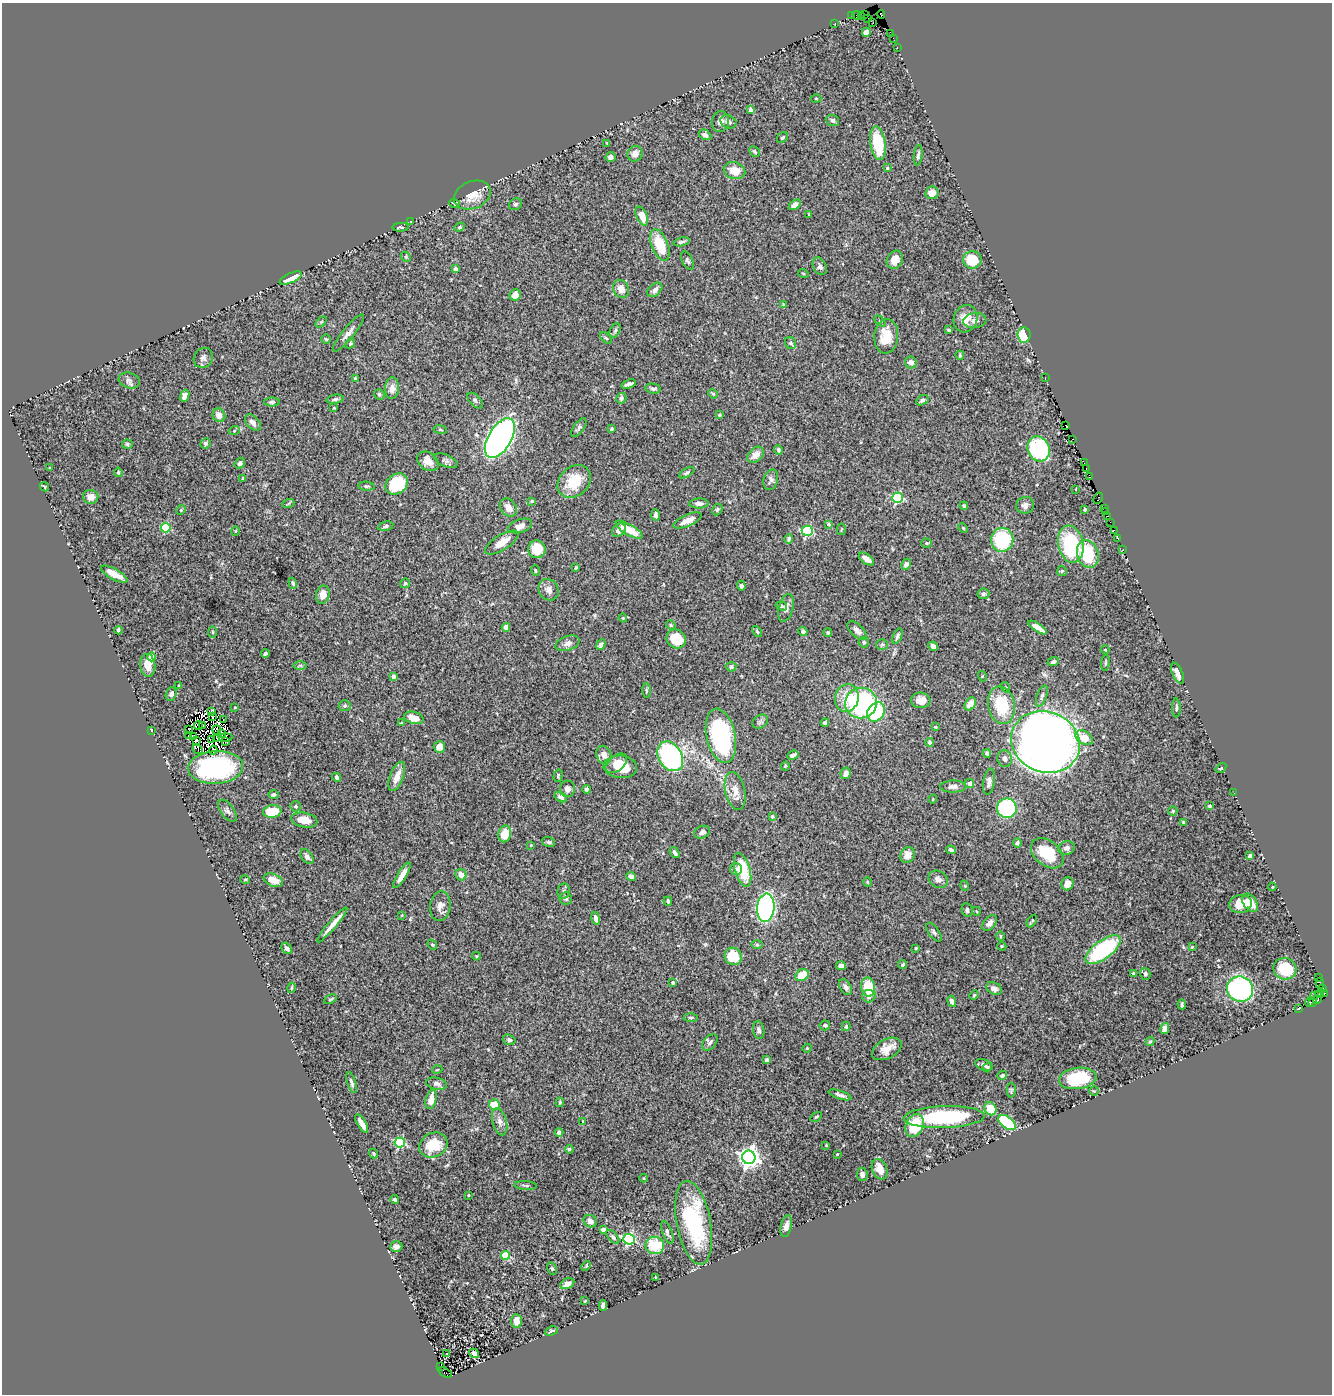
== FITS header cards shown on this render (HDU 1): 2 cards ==
NAXIS1  =                 1330
NAXIS2  =                 1392

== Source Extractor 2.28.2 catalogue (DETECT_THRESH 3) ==
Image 1330 x 1392 px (HDU 1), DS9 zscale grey, 1 PNG px = 1 image px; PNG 1334 x 1396 px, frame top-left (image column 1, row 1392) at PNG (2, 3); each listed source drawn as its Kron ellipse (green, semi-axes under 4 px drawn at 4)
Background 1.03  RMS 0.026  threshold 0.0787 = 3 sigma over >= 5 px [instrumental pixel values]
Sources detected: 419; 7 with non-positive FLUX_AUTO (blend fragments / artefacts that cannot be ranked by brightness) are neither listed nor drawn; the other 412 listed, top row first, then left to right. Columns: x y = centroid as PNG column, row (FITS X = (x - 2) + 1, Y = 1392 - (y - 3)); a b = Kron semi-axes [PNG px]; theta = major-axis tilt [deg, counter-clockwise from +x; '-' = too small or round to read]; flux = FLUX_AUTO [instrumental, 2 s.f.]
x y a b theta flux
881 14 4 3 - 16
852 15 2 2 - 2.6
857 15 4 2 - 0.19
865 15 2 2 - 6.6
862 17 3 2 - 15
868 18 2 2 - 2.3
873 22 3 3 - 300
835 24 3 2 - 8.2
866 32 4 4 - 7.4
891 34 3 2 - 6.3
893 38 3 2 - 4.1
897 47 2 2 - 18
816 98 5 3 - 1.5
751 110 4 3 - 11
832 120 7 5 -21 5.5
720 122 10 8 79 8.9
728 122 8 6 -23 8.3
705 135 6 5 - 5.3
782 138 6 4 43 2.8
607 143 3 3 - 1.3
878 143 17 7 -81 81
754 151 6 4 -48 3.6
635 154 8 7 - 12
918 155 10 4 84 4.4
610 157 5 5 - 7.1
887 168 3 3 - 1.8
734 171 11 8 -16 25
932 193 6 6 - 15
472 195 19 13 22 29
454 203 5 3 - 2.1
515 204 7 5 35 3.3
795 205 6 4 36 12
809 214 4 3 - 1.6
642 216 10 5 -68 25
411 221 4 3 - 1.7
401 227 8 4 2 3.5
459 227 5 4 - 2.3
682 242 8 3 13 3.7
660 245 16 8 -68 61
406 257 6 4 -47 2.2
895 260 9 7 60 20
972 260 9 9 - 49
687 261 10 5 -63 3.9
820 266 9 6 -64 5.8
455 269 4 3 - 7.2
803 273 5 3 - 1.7
291 278 12 4 23 29
621 289 9 7 -69 14
655 290 8 6 42 8.3
515 295 6 5 - 14
784 305 4 4 - 3.1
966 319 14 11 70 22
880 321 6 4 -44 2.5
975 321 11 7 7 7
321 322 6 4 44 2.2
615 330 7 5 63 3.3
949 330 3 3 - 4.3
348 333 23 5 51 11
1024 335 7 6 - 57
886 336 17 12 86 39
606 338 7 4 -44 2.5
326 339 5 4 - 2.5
350 343 5 4 - 2.6
790 343 6 5 - 4.7
960 355 4 3 - 1.9
203 358 10 9 - 7.7
911 362 6 6 - 9.7
1045 377 2 2 - 10
355 378 3 3 - 1.8
129 380 11 7 -18 7.1
629 384 7 4 18 6.7
392 388 11 7 86 11
653 389 8 5 -11 4.3
379 394 5 5 - 3.4
713 394 5 4 - 2
185 396 6 4 69 7.7
621 398 5 5 - 5.2
335 399 9 4 9 4.3
475 400 10 5 -47 3.9
922 400 7 4 31 4.4
272 402 8 4 0 3.5
334 408 3 3 - 1.5
219 415 7 6 - 15
719 415 4 3 - 2.5
253 422 10 6 -46 10
1066 425 3 2 - 8.9
579 428 11 5 54 5
611 429 3 3 - 2.5
440 430 7 3 -9 2
234 431 5 3 - 1.7
500 438 22 11 59 1100
1073 439 3 2 - 16
205 443 5 5 - 4.1
127 444 5 4 - 2.7
1038 449 13 11 -63 190
778 450 5 3 - 4.1
756 455 9 6 43 15
428 461 11 8 -37 14
446 461 12 6 -24 5
240 463 6 4 53 4.5
1084 463 3 2 - 4.2
50 468 3 2 - 1.2
1086 469 3 2 - 7.5
118 472 5 4 - 2.6
687 473 8 4 30 3.3
1089 477 3 3 - 26
243 478 4 2 - 1.4
771 480 10 7 74 7
574 481 18 14 43 56
397 484 12 9 41 88
366 486 8 4 -5 3
44 487 5 3 - 1.6
1076 489 3 2 - 1
91 497 7 7 - 14
897 498 5 5 - 170
1098 498 6 2 62 8.8
532 501 4 4 - 1.9
699 503 9 5 1 7
288 504 6 3 20 2.4
1025 505 9 8 - 8.6
964 506 4 3 - 2.7
508 507 10 7 -52 14
1104 508 3 2 - 2.5
181 510 5 4 - 2.1
717 510 6 4 60 3
1085 510 3 3 - 3
1106 512 2 2 - 8
655 515 6 4 -86 6.7
1108 516 3 3 - 1.5
688 520 15 5 24 17
1110 522 2 2 - 1.6
828 524 4 3 - 3.9
386 526 8 4 14 3.6
520 526 12 6 18 14
166 528 5 5 - 120
963 528 5 3 - 1.6
841 529 6 3 80 1.7
619 530 8 5 40 11
629 530 15 5 -30 33
1114 530 3 2 - 1.4
235 531 4 3 - 1.5
807 531 5 5 - 140
789 539 5 4 - 3.8
1118 539 3 2 - 11
1002 540 12 11 - 120
502 542 19 7 32 22
926 543 5 4 - 2.3
1071 544 19 12 -79 130
537 549 9 8 - 35
1123 549 3 2 - 2.6
1088 554 14 10 -73 93
866 559 9 5 -36 12
906 564 6 4 58 6.6
576 568 4 3 - 2.1
535 571 5 3 - 1.9
1062 571 5 5 - 2.2
114 574 15 5 -29 24
293 583 5 4 - 3.6
405 583 5 5 - 3.5
741 586 5 4 - 2.9
549 590 11 9 -57 11
983 594 6 5 - 4.4
323 595 9 6 78 20
781 606 6 4 -18 3.2
786 608 14 7 75 9.7
623 618 4 3 - 1.8
671 625 5 4 - 2.2
506 627 4 4 - 11
1038 628 11 4 -32 12
118 630 4 3 - 4
857 630 12 6 -44 8.4
803 631 4 4 - 4.5
213 632 6 4 -88 2.3
757 632 6 4 -51 2.8
828 632 4 4 - 2.4
897 636 8 4 69 4.8
676 639 10 9 - 53
864 642 5 5 - 2.9
568 643 12 7 19 8.6
882 644 6 5 - 2.7
601 645 5 4 - 7.9
933 646 5 4 - 7.7
1105 650 4 3 - 1.3
265 654 4 3 - 2.9
152 657 4 4 - 30
1053 662 6 4 19 5.7
1105 663 8 3 85 2.4
148 665 11 7 -84 24
300 665 7 4 0 2.9
731 667 5 4 - 3.8
1178 673 11 5 -66 13
982 676 5 3 - 1.6
393 677 4 3 - 9.9
179 686 3 3 - 1.8
1005 687 5 3 - 1.8
646 690 7 3 -90 2.5
171 694 7 5 68 6.2
1042 696 11 5 69 4.9
847 698 14 11 74 30
921 700 9 8 - 16
861 703 16 15 - 240
970 704 7 5 55 19
1001 705 19 13 -79 79
345 706 6 5 - 3.1
235 707 3 2 - 1.3
1176 708 9 4 -88 3.5
212 712 3 2 - 2.9
876 712 10 8 57 99
212 717 2 2 - 4.6
414 718 10 6 -15 24
223 719 2 2 - 2.8
760 722 8 6 37 4.4
825 722 4 3 - 3.2
402 723 4 3 - 1.7
202 725 2 2 - 2.3
198 726 4 2 - 0.74
935 727 4 3 - 1.6
188 729 4 2 - 2.7
151 730 3 2 - 1.2
217 730 5 2 - 3.5
221 733 2 2 - 3.9
189 736 3 2 - 2.1
193 736 3 2 - 1.7
721 736 27 14 -77 240
226 737 7 3 3 6.4
1084 738 9 6 -31 31
217 739 3 2 - 0.24
196 740 4 2 - 0.36
212 740 3 2 - 1.2
225 742 3 2 - 2.1
930 742 4 4 - 6
1045 742 35 30 -24 2000
439 747 6 6 - 12
198 750 5 4 - 14
213 750 4 2 - 4
987 753 4 3 - 4.2
604 755 9 7 -66 13
793 755 6 3 30 5.6
670 756 16 11 -58 300
1005 758 8 7 - 7.9
616 763 12 7 38 20
785 766 4 3 - 1.8
216 767 27 16 3 220
620 767 17 11 -5 38
1221 768 6 3 35 1.9
846 773 6 5 - 12
397 776 15 6 69 18
558 776 6 3 76 2.2
337 777 5 4 - 5.6
989 782 13 5 81 7.8
969 784 5 4 - 7.2
953 787 13 6 0 7.7
567 789 8 7 - 7.9
587 789 4 4 - 3.5
735 791 19 10 -77 20
1234 793 2 2 - 1.5
273 795 5 4 - 4.2
561 797 7 4 -33 6.4
933 799 4 4 - 1.6
296 806 5 5 - 2.8
1210 806 3 3 - 4.5
1007 808 10 9 - 220
227 811 13 6 -54 5.7
272 811 9 6 8 46
1173 811 5 4 - 2.1
772 816 3 3 - 4.9
304 820 13 7 -11 23
1183 822 3 3 - 2.1
702 832 8 6 23 7
505 834 8 6 77 31
549 842 6 5 - 3.3
1017 843 4 4 - 3.9
531 845 4 4 - 1.9
1066 848 8 7 - 7.2
951 850 5 3 - 4.8
675 853 6 3 -54 4.3
1047 853 18 12 -39 57
907 855 8 7 - 20
1250 856 4 3 - 4.3
307 857 8 5 -55 6.6
736 869 6 6 - 5.8
743 870 17 7 -73 66
402 875 15 4 58 17
461 875 6 5 - 12
631 876 5 4 - 8.1
245 879 5 3 - 1.7
938 879 10 8 -33 9.3
273 880 10 6 -22 20
867 882 5 3 - 1.2
1067 884 7 6 - 15
965 886 5 3 - 1.5
1272 887 4 4 - 1.6
564 891 8 6 80 4.3
566 898 6 6 - 3.4
668 901 5 3 - 3.3
1250 903 10 6 -55 24
1240 904 11 9 8 28
440 906 15 10 82 13
766 908 14 9 84 410
967 910 7 5 -80 4.8
976 911 4 3 - 1.4
402 915 4 2 - 1.2
596 918 6 4 -75 7.3
1032 921 7 3 58 2.7
989 923 9 6 50 9.3
332 925 22 4 50 15
934 932 11 5 -54 4.2
1000 936 5 3 - 1.6
432 945 5 4 - 2.5
757 945 6 4 -1 2.4
1002 946 4 3 - 2
1192 947 4 4 - 1.6
287 948 6 4 -51 5.8
916 948 4 3 - 1.6
1103 950 21 9 37 170
476 956 4 4 - 1.6
733 956 9 8 - 53
903 965 4 3 - 3
841 966 5 4 - 8.6
1285 969 11 10 - 61
1133 973 3 3 - 2.3
1145 974 6 5 - 3.9
802 975 7 5 34 31
1319 978 3 2 - 26
673 982 3 3 - 4.3
1320 983 5 3 - 13
845 987 9 5 -58 7
868 987 9 7 -80 52
291 988 5 3 - 2.3
994 988 8 6 -27 8
1323 988 4 2 - 1.5
1240 989 13 12 - 320
1325 993 4 3 - 39
1320 994 4 3 - 16
974 995 5 4 - 2
1315 995 3 2 - 19
869 996 6 6 - 5.7
330 999 6 3 26 2.2
1317 1000 4 3 - 24
952 1001 6 4 -64 8
1309 1002 5 3 - 17
1312 1003 4 3 - 30
1182 1004 5 3 - 3.2
1299 1008 4 2 - 1.6
691 1018 7 4 -4 2.8
825 1025 5 5 - 3.5
846 1026 4 3 - 2.8
1165 1028 5 4 - 10
759 1030 9 5 -81 5.8
509 1040 6 5 - 3.9
1150 1041 4 3 - 2
710 1042 9 6 48 5.6
807 1048 4 4 - 2.1
887 1049 16 9 28 20
767 1060 4 4 - 5.1
984 1065 9 5 -21 6.1
987 1067 5 4 - 3.2
437 1070 5 3 - 1.3
1002 1075 5 4 - 3.9
1078 1078 19 10 8 83
352 1083 11 4 -72 4.5
436 1084 10 6 -12 6.5
1011 1090 7 4 89 2.7
1094 1091 5 4 - 2.2
840 1095 12 3 -18 5.4
431 1099 10 5 77 20
560 1102 5 3 - 2.2
494 1105 6 5 - 38
990 1109 7 5 -59 38
816 1117 6 3 35 2
944 1117 40 11 2 190
583 1121 3 2 - 1.4
500 1122 14 7 -75 11
1007 1122 10 6 -37 95
362 1124 10 4 -59 13
915 1126 12 8 66 63
559 1132 4 4 - 6.7
400 1143 5 5 - 180
433 1145 14 12 28 46
826 1145 3 3 - 1.3
569 1149 4 4 - 2.7
374 1154 5 4 - 2.4
837 1154 3 2 - 1.3
749 1157 7 6 - 1200
879 1169 10 7 -67 19
862 1174 7 5 -82 5.2
644 1178 4 3 - 1.5
526 1185 11 3 -4 3.3
468 1195 3 2 - 1.7
395 1199 4 3 - 5.2
590 1221 7 6 - 8.5
694 1223 42 17 -79 170
786 1226 11 5 77 8.9
603 1230 4 4 - 18
667 1232 12 4 -69 5.2
613 1237 8 4 -48 3.8
629 1239 6 5 - 200
655 1245 9 8 - 62
396 1246 6 5 - 7.8
506 1255 4 4 - 80
586 1266 5 3 - 1.8
552 1268 6 4 -62 2.5
656 1277 3 2 - 1.5
567 1284 7 5 27 13
585 1301 3 3 - 1.6
603 1306 5 4 - 6.1
516 1321 7 5 -87 16
551 1331 7 3 21 3.6
474 1353 5 4 - 4.7
447 1354 3 3 - 2.4
441 1366 4 2 - 9.2
445 1372 7 4 -30 110
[7 non-positive-flux detections neither listed nor drawn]